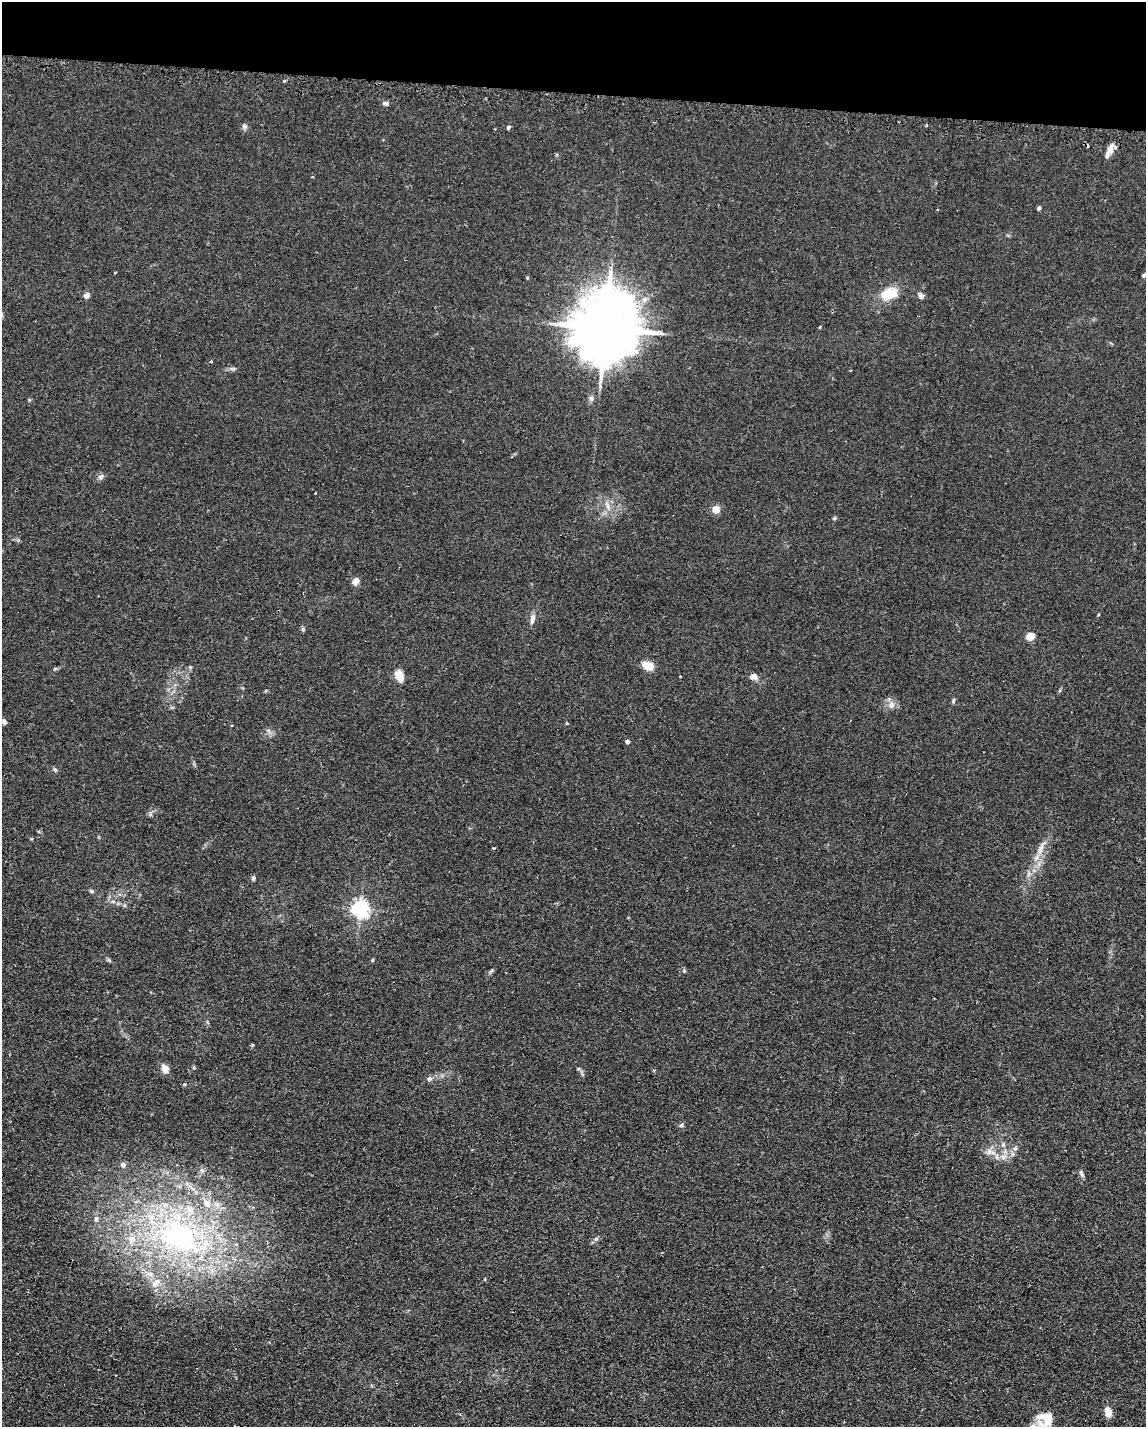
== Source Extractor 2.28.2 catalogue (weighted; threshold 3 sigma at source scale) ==
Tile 2 of 4 x 3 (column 2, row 1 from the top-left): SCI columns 1336-2479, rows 3188-4612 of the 4785 x 4757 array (HDU 1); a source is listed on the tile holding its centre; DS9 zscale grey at full resolution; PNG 1148 x 1429 px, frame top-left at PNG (2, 2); no overlay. Shown black and unused: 6% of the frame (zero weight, under 2 of 3 exposures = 3% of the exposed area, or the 3 px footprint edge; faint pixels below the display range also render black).
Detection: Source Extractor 2.28.2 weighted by HDU 2 'WHT'; one run over the whole footprint, this tile lists its part. Background 0.0399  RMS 0.0053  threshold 0.0239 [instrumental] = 3 sigma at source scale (4.5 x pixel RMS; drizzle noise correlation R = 1.50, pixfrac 1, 0.05/0.05 arcsec/px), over >= 5 px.
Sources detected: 69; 2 cosmic-ray / hot-pixel residue — not listed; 7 inside a brighter listed object's ellipse — not listed separately; the other 60 listed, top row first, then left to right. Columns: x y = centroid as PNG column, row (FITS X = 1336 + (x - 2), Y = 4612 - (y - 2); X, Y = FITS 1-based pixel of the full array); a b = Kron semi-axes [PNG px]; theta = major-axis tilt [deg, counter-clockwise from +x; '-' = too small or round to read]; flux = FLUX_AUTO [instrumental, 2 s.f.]
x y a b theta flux
284 81 3 3 - 1.2
385 103 7 5 -12 1.4
244 126 7 6 - 1.5
508 127 5 4 - 1.1
1110 149 20 6 66 4.1
1039 208 4 4 - 1.5
1144 275 4 4 - 1.1
889 294 25 15 19 11
87 295 6 5 - 3.1
921 296 7 5 -52 2.3
605 328 21 16 80 4800
211 362 3 3 - 0.87
591 398 8 7 - 1.7
29 400 5 4 - 0.61
101 477 9 7 54 1.7
315 493 3 2 - 0.39
608 505 15 5 -66 3.2
716 509 6 6 - 6
835 518 5 5 - 0.77
356 581 10 7 58 2.4
532 619 12 6 83 2.8
303 629 6 4 -72 0.76
1030 636 6 5 - 8.6
648 665 14 9 -20 6.5
399 675 10 7 -66 8.6
680 676 3 3 - 2.1
754 676 9 8 - 2.5
953 700 7 3 81 0.79
891 705 10 8 -78 3
4 721 8 5 -71 1.3
567 723 3 3 - 2.1
627 741 4 4 - 1.9
55 770 6 4 -43 0.91
150 814 6 4 -73 0.87
494 848 3 3 - 0.53
1041 848 22 6 69 4.9
1028 874 7 4 90 1.2
253 878 6 5 - 1
91 891 5 5 - 0.79
113 902 6 4 0 1.1
360 908 6 6 - 200
373 960 5 3 - 0.55
492 971 7 4 25 0.84
684 971 6 4 -47 0.7
165 1069 8 6 -65 6.3
578 1069 5 5 - 0.8
429 1079 7 6 - 1.4
184 1084 6 4 20 0.67
681 1125 5 5 - 1
1003 1144 6 4 -73 0.98
1015 1148 7 5 28 1.3
989 1151 9 8 - 2.9
997 1157 8 4 82 1.3
123 1165 7 7 - 1.6
1082 1174 12 4 -61 1.2
96 1219 6 5 - 1.1
180 1236 81 53 -28 160
596 1239 6 4 20 0.91
1108 1412 8 6 -77 6.4
1048 1419 25 15 56 10
Overlapping masked pixels (flux is a lower limit): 1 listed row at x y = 180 1236
Isophote crosses this tile's border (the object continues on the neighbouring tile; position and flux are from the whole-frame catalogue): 2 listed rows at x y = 1144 275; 1048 1419